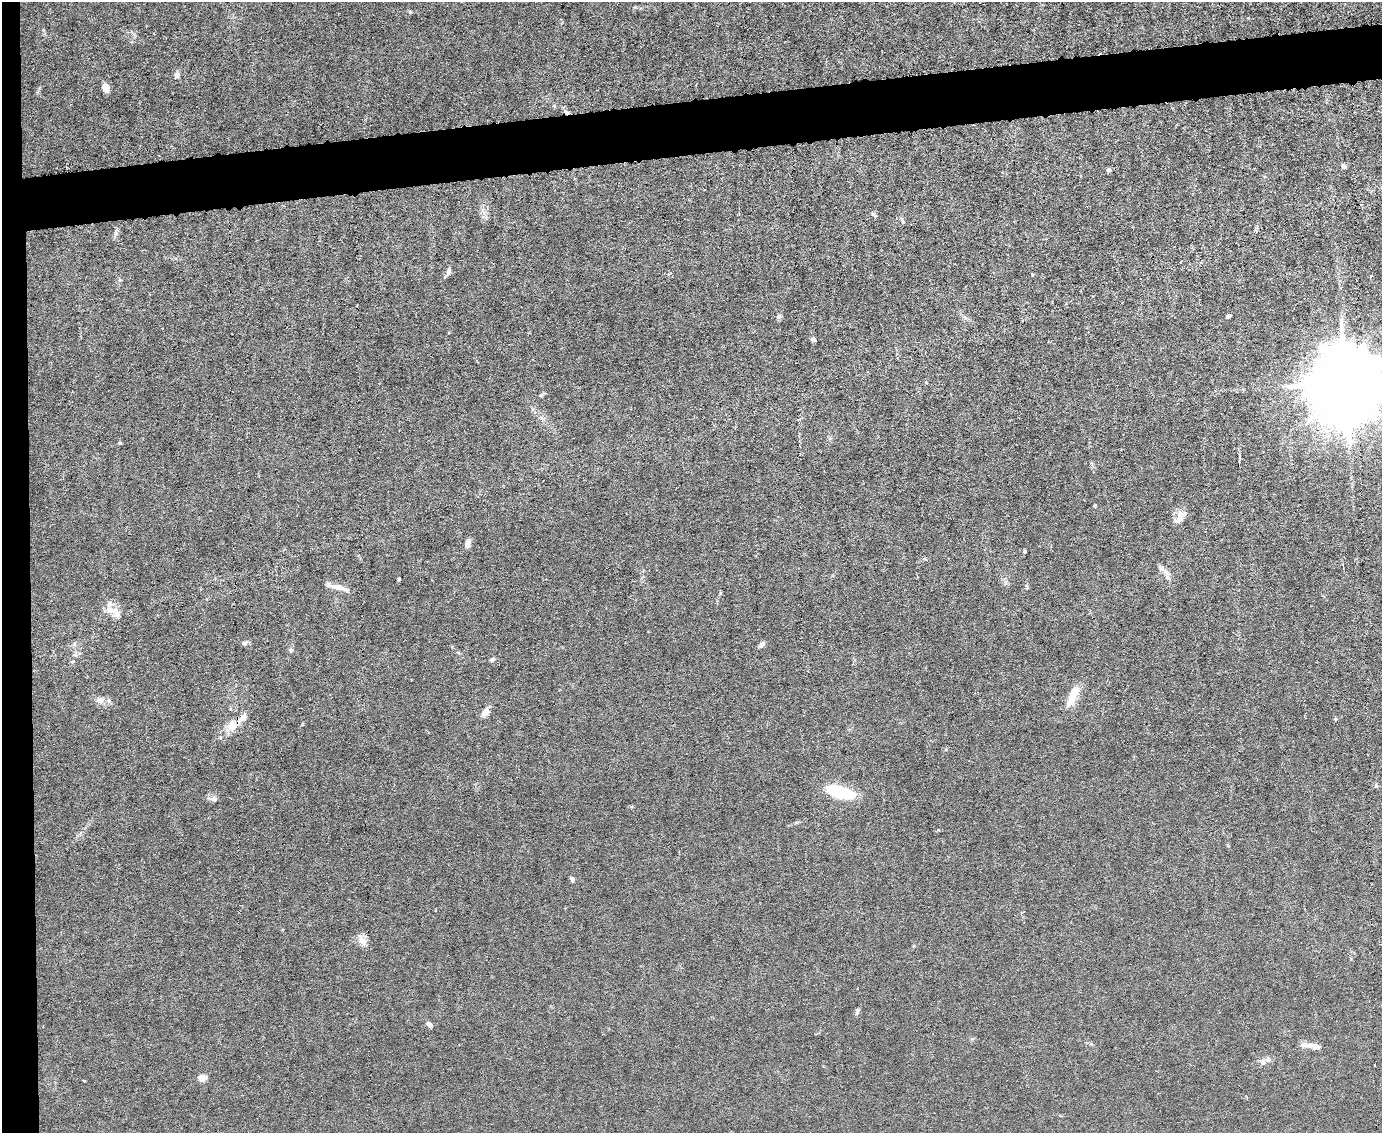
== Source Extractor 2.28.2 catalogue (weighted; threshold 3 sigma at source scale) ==
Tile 7 of 3 x 4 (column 1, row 3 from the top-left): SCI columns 232-1611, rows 1132-2262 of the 4496 x 4523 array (HDU 1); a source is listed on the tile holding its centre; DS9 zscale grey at full resolution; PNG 1384 x 1135 px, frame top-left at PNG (2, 2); no overlay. Shown black and unused: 7% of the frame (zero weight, under 3 of 6 exposures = <1% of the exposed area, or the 3 px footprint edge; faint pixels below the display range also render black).
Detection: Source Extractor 2.28.2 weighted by HDU 2 'WHT'; one run over the whole footprint, this tile lists its part. Background 0.0185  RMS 0.0027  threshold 0.0112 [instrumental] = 3 sigma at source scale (4.09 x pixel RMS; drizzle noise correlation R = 1.36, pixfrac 0.8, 0.05/0.05 arcsec/px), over >= 5 px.
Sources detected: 53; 1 inside a brighter object's white glare — not listed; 6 inside a brighter listed object's ellipse — not listed separately; the other 46 listed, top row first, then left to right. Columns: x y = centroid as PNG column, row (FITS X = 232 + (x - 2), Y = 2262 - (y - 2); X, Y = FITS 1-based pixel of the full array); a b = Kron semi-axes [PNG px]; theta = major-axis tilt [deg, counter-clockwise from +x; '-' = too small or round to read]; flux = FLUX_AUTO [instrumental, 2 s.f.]
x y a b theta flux
410 12 5 5 - 0.3
176 75 9 6 81 0.85
106 88 8 7 - 1.7
566 112 10 5 -27 0.8
1343 166 7 6 - 0.58
1108 170 4 4 - 0.67
874 215 8 4 -38 0.49
902 221 10 3 -74 0.43
449 271 11 5 79 0.85
1371 276 4 3 - 0.29
1228 316 4 4 - 0.52
779 317 6 6 - 0.53
448 333 4 3 - 0.21
813 339 4 4 - 1.1
1344 382 23 17 86 4600
120 443 5 3 - 0.29
1239 461 12 2 86 0.65
1178 520 24 7 40 1.7
467 545 8 6 77 1.2
1025 551 5 3 - 0.31
1167 572 15 7 -38 1.4
399 579 3 3 - 0.3
339 587 26 6 -15 2.3
111 611 17 10 -11 3
244 643 8 5 10 0.59
74 644 6 4 73 0.41
761 644 10 5 48 0.8
291 650 6 5 - 0.48
75 655 8 4 8 0.53
492 659 6 5 - 0.63
72 662 6 3 19 0.28
1073 696 31 10 64 4.5
100 700 12 8 3 1.5
485 712 12 8 53 1.5
231 726 18 12 65 3.4
946 749 5 3 - 0.25
1376 786 6 5 - 0.42
841 792 29 13 -18 12
214 799 8 7 - 0.84
572 879 7 5 -59 0.64
362 941 13 8 -62 2.4
857 1011 8 4 81 0.5
429 1024 8 5 -31 1
1311 1045 23 6 -9 2.1
1263 1062 9 7 -65 0.97
202 1078 7 6 - 2.3
Overlapping masked pixels (flux is a lower limit): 2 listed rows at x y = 566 112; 231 726
Isophote crosses this tile's border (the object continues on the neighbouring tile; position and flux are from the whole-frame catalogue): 1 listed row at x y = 1344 382